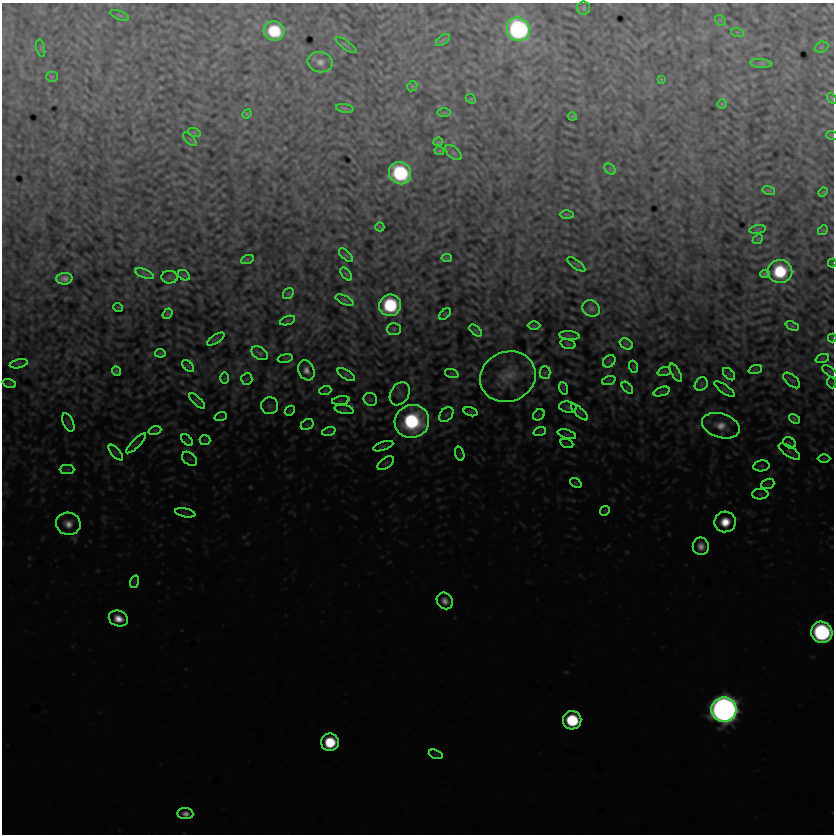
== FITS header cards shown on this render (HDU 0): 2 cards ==
NAXIS1  =                  832
NAXIS2  =                  832

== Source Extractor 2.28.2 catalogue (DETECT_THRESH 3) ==
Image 832 x 832 px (HDU 0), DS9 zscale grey, 1 PNG px = 1 image px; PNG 836 x 836 px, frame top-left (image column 1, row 832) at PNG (2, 3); each listed source drawn as its Kron ellipse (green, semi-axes under 4 px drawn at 4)
Background 2.01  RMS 3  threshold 9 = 3 sigma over >= 5 px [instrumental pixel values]
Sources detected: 150; all 150 listed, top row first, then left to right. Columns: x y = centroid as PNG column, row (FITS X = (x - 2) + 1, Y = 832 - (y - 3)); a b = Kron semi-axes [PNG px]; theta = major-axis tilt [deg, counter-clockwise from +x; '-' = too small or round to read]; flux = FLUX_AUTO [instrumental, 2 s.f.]
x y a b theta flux
584 8 7 6 - 420
120 15 10 3 -21 310
720 20 6 4 -44 250
518 29 12 11 - 59000
274 31 10 9 - 12000
737 32 6 4 -18 240
443 40 8 4 37 370
346 45 12 3 -36 340
821 47 7 5 21 310
41 48 9 3 -77 270
320 62 12 10 -11 1500
761 63 11 4 -4 510
52 77 5 5 - 250
661 79 3 3 - 190
412 86 5 4 - 260
832 98 6 4 -51 280
471 99 6 4 -43 210
722 104 5 4 - 240
345 108 9 4 -8 350
444 113 7 4 0 280
247 114 5 4 - 240
572 116 4 3 - 190
194 132 7 4 -18 250
832 135 6 4 -19 190
190 139 8 3 -45 280
438 142 5 3 - 300
439 151 5 3 - 240
453 153 10 5 -41 530
610 169 6 4 -46 340
400 173 11 10 - 26000
769 191 6 4 -16 300
823 192 5 4 - 210
567 215 7 3 -1 320
380 227 4 2 - 210
758 230 8 4 9 290
823 230 5 4 - 200
758 239 6 4 44 210
346 255 8 3 -45 260
447 258 5 2 - 310
247 260 6 4 19 210
832 263 4 4 - 180
576 264 10 2 -36 200
780 271 12 11 - 13000
144 274 10 3 -21 400
346 274 7 4 -53 230
765 274 5 3 - 360
184 275 6 4 -30 260
170 277 8 6 -1 430
64 279 8 6 4 1200
288 294 6 4 54 260
344 300 10 4 -24 440
390 305 11 10 - 19000
118 307 5 3 - 160
591 308 9 8 - 740
167 314 5 4 - 330
445 314 7 4 44 230
288 320 8 3 19 260
534 326 6 4 0 220
792 326 7 4 -22 310
394 329 7 6 - 510
476 330 7 4 -41 320
569 335 10 4 -5 380
832 338 4 4 - 170
216 339 10 4 33 390
568 344 8 4 -16 350
626 344 7 5 -34 350
160 353 5 3 - 290
260 353 9 6 -33 490
285 358 8 3 9 220
822 359 7 4 19 260
609 361 7 5 45 380
19 364 9 3 13 330
188 366 7 4 -45 290
634 367 6 4 -71 220
306 370 10 8 -68 1300
755 370 7 4 19 260
116 371 5 3 - 380
664 372 7 4 19 310
830 372 9 4 -38 340
545 373 6 5 - 380
676 373 10 4 -60 490
452 374 7 4 -18 340
729 374 7 4 -45 310
346 375 10 4 -33 420
508 377 28 25 22 6000
225 378 6 4 -90 220
247 379 6 5 - 340
609 380 7 4 19 320
792 380 10 5 -41 520
9 383 7 4 -18 280
832 383 5 3 - 160
701 384 7 6 - 480
563 388 6 4 -72 200
627 388 7 4 -46 320
725 389 12 3 -35 350
325 391 6 4 18 230
661 392 8 3 19 340
400 394 12 9 58 1100
370 399 7 6 - 410
197 401 10 3 -45 390
341 401 9 4 8 400
270 406 8 8 - 740
568 407 9 5 -8 500
344 409 10 4 -11 340
290 411 6 4 46 260
470 412 7 3 -17 320
580 412 11 4 -43 470
446 414 8 6 50 510
539 415 6 5 - 280
221 416 6 4 19 240
794 419 6 4 -32 440
412 421 17 16 - 29000
68 422 9 5 -64 540
307 424 7 5 29 340
721 426 19 12 -17 3400
155 430 6 4 19 270
329 431 7 4 18 360
540 431 6 4 19 260
567 434 9 4 -17 370
187 440 7 4 -45 300
205 440 5 5 - 270
136 443 13 4 45 630
790 443 7 5 -30 360
567 444 7 4 -19 270
383 446 10 4 18 430
789 451 12 5 -33 580
116 453 10 4 -48 490
460 454 7 4 -72 400
824 458 6 4 1 240
189 459 8 5 -40 530
386 463 9 5 35 450
761 466 8 5 10 440
67 469 7 4 0 490
576 483 6 4 -37 280
768 484 7 5 19 300
760 494 8 5 0 440
605 511 5 4 - 250
185 513 10 3 -11 360
725 522 11 10 - 4500
68 524 12 11 - 2400
701 546 9 8 - 1800
134 582 6 4 72 280
445 601 9 7 -50 1500
118 619 10 8 -22 2900
822 632 11 10 - 49000
724 710 12 12 - 260000
572 720 9 9 - 16000
330 742 9 8 - 9700
436 754 7 4 -19 280
185 814 8 5 -4 1200
At the frame edge (FLAGS 8, measured only in part): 5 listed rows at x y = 832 98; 832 135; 832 263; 832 338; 822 632